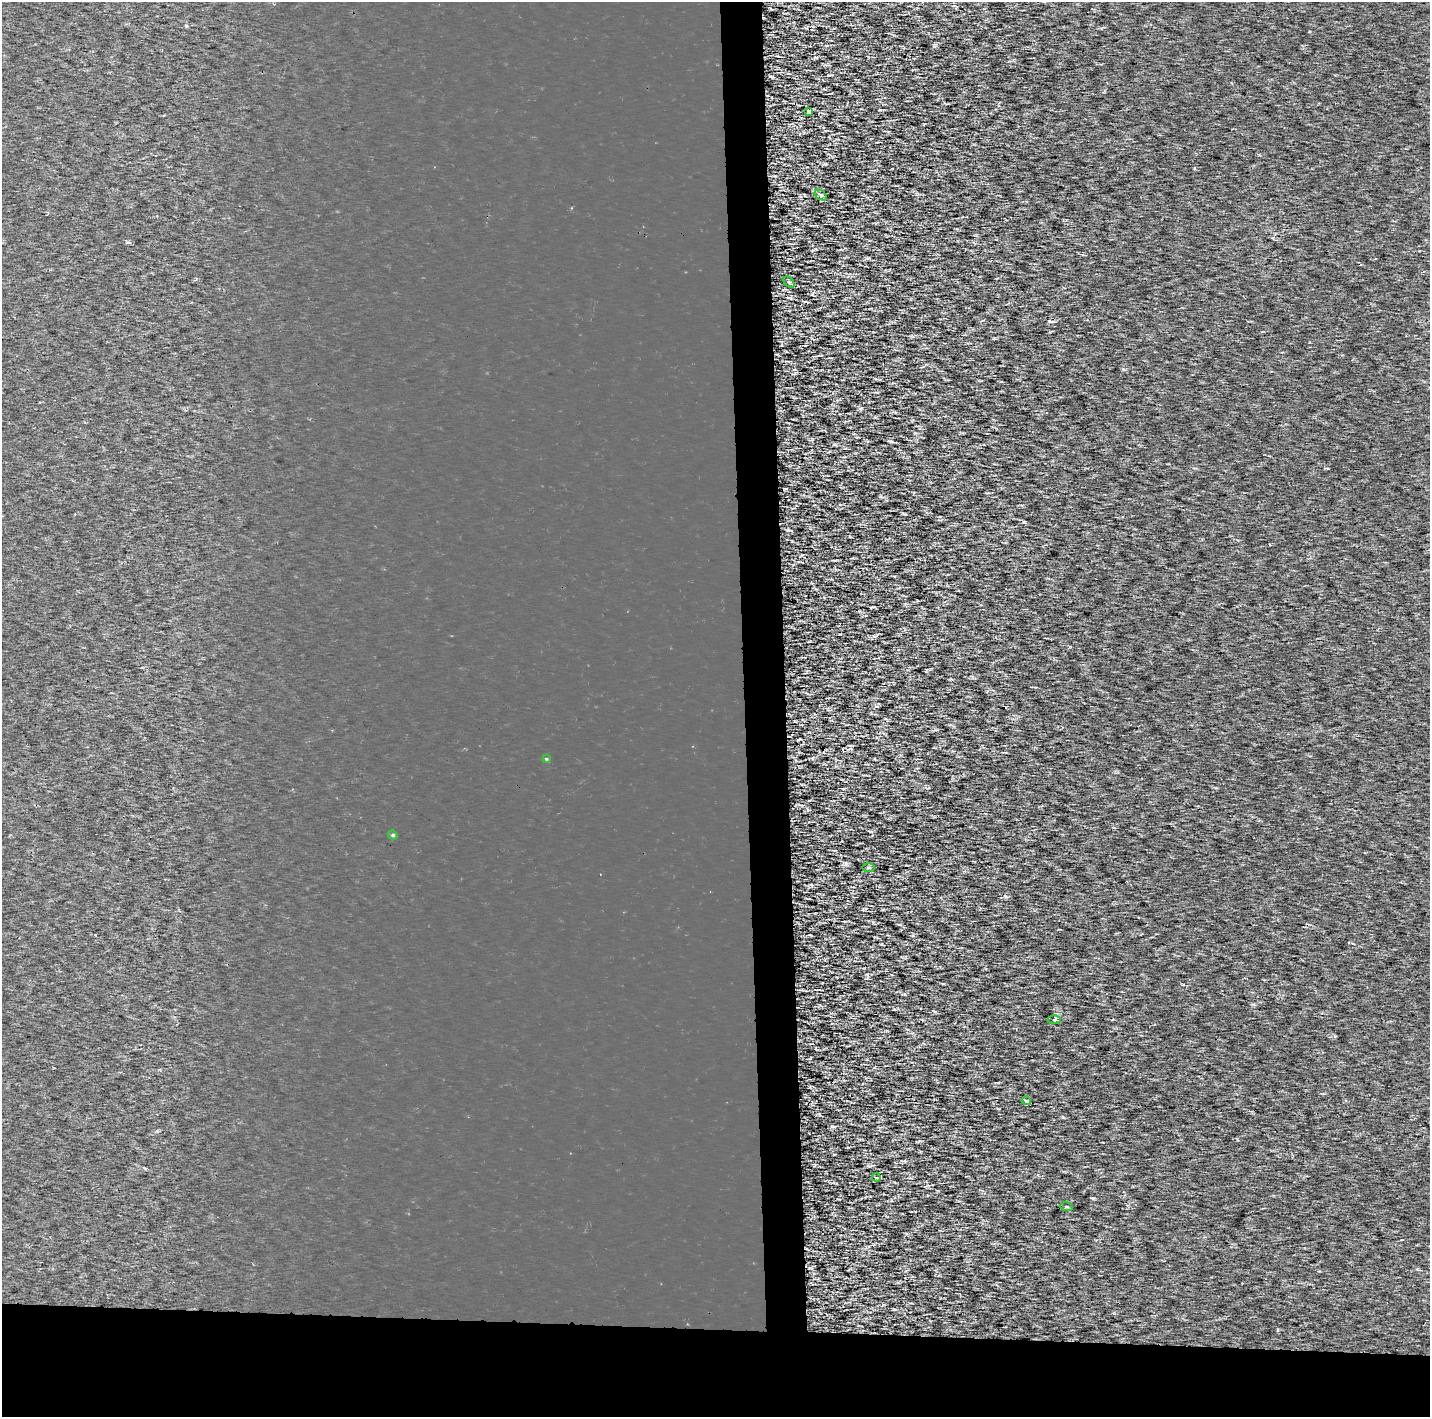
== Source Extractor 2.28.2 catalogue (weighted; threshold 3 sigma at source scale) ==
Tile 8 of 3 x 3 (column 2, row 3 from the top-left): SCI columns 1539-2966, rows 104-1518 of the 7053 x 4355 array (HDU 1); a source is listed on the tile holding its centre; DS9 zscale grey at full resolution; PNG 1432 x 1419 px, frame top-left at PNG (2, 2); each listed source drawn as its Kron ellipse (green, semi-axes under 4 px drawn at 4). Shown black and unused: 9% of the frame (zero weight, under 2 of 3 exposures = <1% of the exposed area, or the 3 px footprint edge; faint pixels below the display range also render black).
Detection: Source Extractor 2.28.2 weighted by HDU 2 'WHT'; one run over the whole footprint, this tile lists its part. Background 3.28e-04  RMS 0.0027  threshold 0.0122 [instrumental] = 3 sigma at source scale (4.5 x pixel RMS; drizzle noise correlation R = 1.50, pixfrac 1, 0.0396/0.0396 arcsec/px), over >= 5 px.
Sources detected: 14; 4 cosmic-ray / hot-pixel residue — neither listed nor drawn; the other 10 listed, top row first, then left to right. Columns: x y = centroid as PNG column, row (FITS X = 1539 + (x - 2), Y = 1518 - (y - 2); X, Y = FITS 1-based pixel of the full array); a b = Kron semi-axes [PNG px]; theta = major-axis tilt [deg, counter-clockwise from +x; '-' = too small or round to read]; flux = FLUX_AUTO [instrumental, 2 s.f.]
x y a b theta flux
809 112 4 3 - 4.3
821 195 7 4 -35 0.48
789 282 7 4 -45 0.44
546 759 4 4 - 0.21
393 835 5 4 - 0.34
868 867 6 3 0 0.33
1054 1020 6 4 -2 0.65
1026 1101 4 3 - 0.73
876 1177 4 2 - 0.53
1066 1207 6 3 -19 0.3